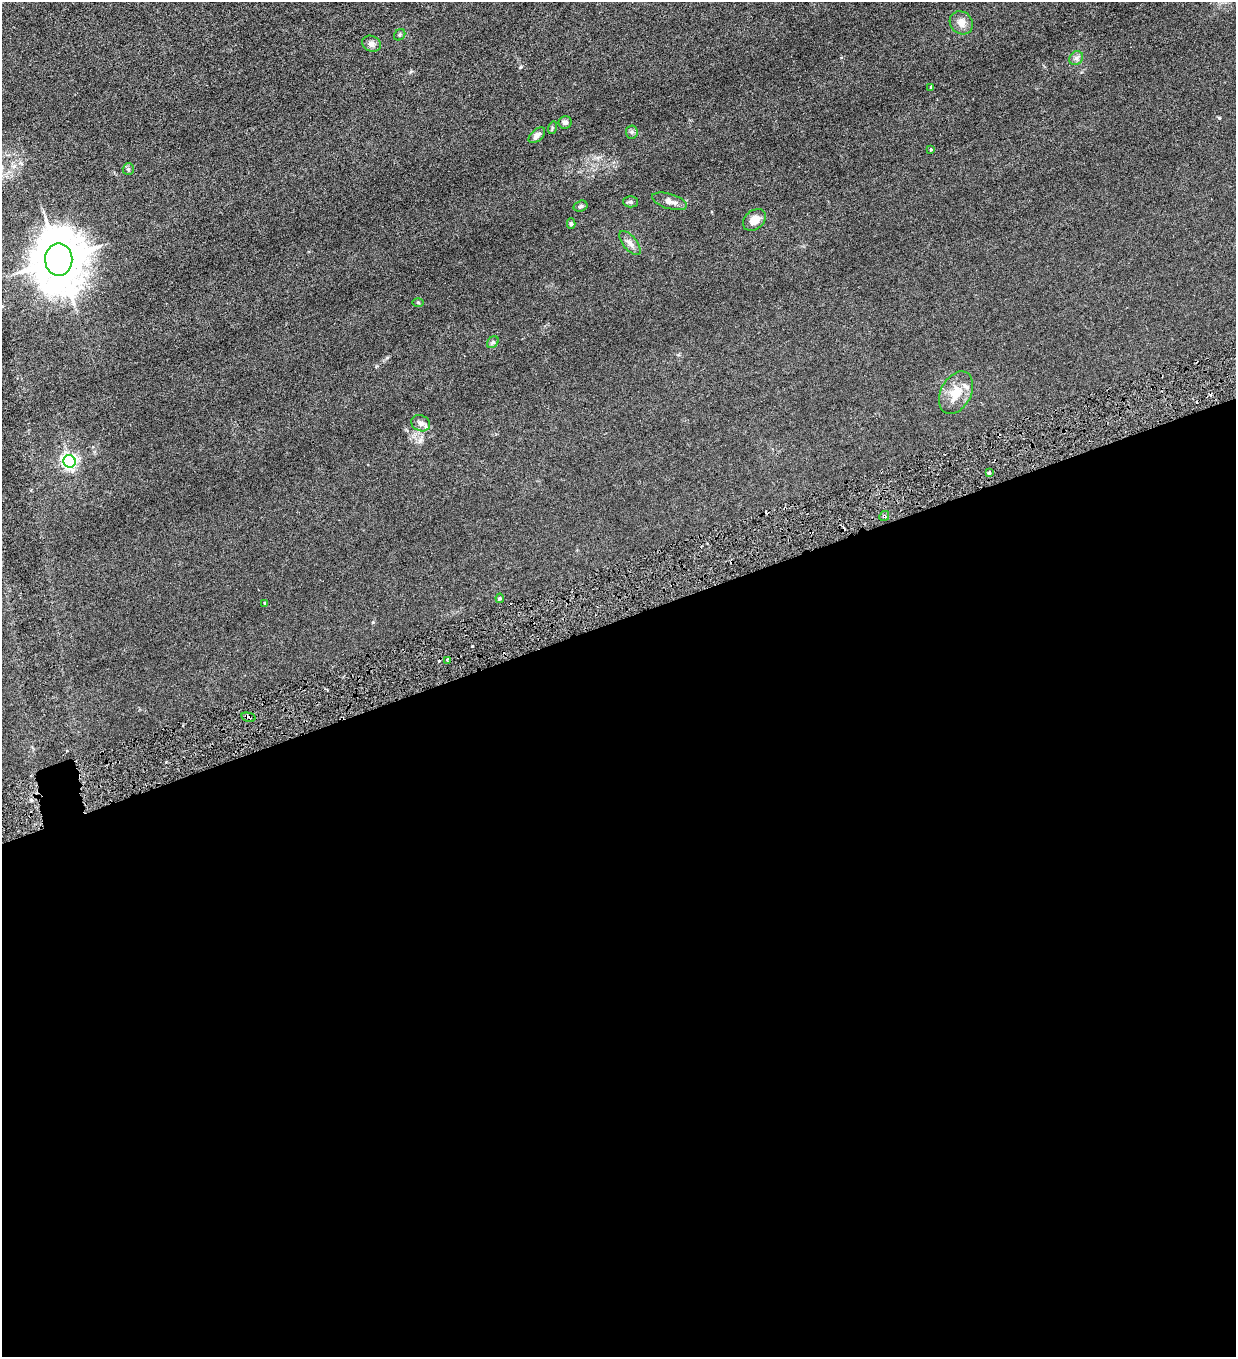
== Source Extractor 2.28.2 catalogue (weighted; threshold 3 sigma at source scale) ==
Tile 15 of 4 x 4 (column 3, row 4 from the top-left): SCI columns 2751-3984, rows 1-1355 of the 5372 x 5421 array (HDU 1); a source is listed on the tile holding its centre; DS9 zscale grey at full resolution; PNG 1238 x 1359 px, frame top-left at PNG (2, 2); each listed source drawn as its Kron ellipse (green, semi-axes under 4 px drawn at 4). Shown black and unused: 55% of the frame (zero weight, under 3 of 6 exposures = <1% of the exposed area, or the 3 px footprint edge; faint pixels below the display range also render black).
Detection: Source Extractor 2.28.2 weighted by HDU 2 'WHT'; one run over the whole footprint, this tile lists its part. Background 0.0136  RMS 0.0032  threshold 0.0131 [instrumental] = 3 sigma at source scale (4.09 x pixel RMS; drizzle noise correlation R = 1.36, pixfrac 0.8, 0.05/0.05 arcsec/px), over >= 5 px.
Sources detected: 36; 6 cosmic-ray / hot-pixel residue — neither listed nor drawn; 1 inside a brighter listed object's ellipse — not listed separately; the other 29 listed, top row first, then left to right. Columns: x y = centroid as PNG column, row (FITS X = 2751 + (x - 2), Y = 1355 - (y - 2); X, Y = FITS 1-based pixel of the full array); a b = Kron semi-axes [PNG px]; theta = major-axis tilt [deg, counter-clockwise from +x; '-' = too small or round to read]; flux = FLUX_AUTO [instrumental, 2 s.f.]
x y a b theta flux
961 23 12 11 - 2.1
400 35 6 5 - 0.47
371 44 10 7 -25 1.2
1076 58 7 6 - 0.8
931 87 4 3 - 0.42
565 122 6 6 - 0.89
552 128 6 4 73 0.36
632 132 6 6 - 0.63
537 135 10 5 42 1.4
931 150 4 3 - 0.29
128 169 6 5 - 0.54
669 201 18 7 -17 1.9
630 202 7 5 -1 0.56
581 206 7 5 17 0.53
754 220 13 9 41 2.7
571 224 5 4 - 0.44
630 243 14 7 -51 1.5
59 260 16 13 -89 1400
418 302 5 3 - 0.25
493 342 6 5 - 0.57
956 393 23 15 62 5.2
421 423 10 8 -25 1.4
69 461 6 6 - 81
989 473 3 3 - 1.1
884 516 5 4 - 0.48
500 598 5 4 - 0.34
265 603 4 4 - 0.25
447 660 3 3 - 0.42
248 717 7 4 -13 1.1
Overlapping masked pixels (flux is a lower limit): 2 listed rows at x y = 884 516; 248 717